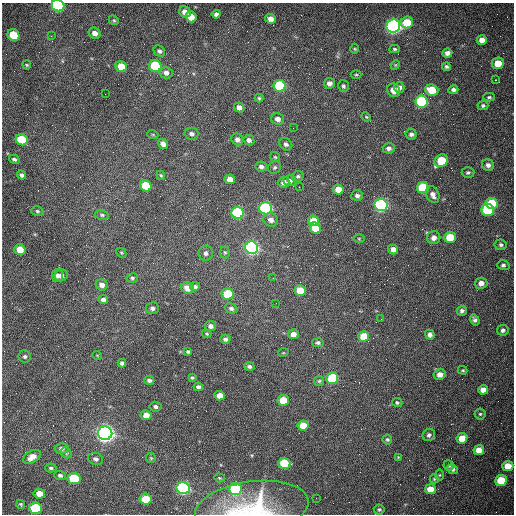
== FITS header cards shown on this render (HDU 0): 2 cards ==
NAXIS1  =                  512 /fastest changing axis
NAXIS2  =                  512 /next to fastest changing axis

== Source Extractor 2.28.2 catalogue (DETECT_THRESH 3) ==
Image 512 x 512 px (HDU 0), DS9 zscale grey, 1 PNG px = 1 image px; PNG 516 x 516 px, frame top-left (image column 1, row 512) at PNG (2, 3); each listed source drawn as its Kron ellipse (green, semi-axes under 4 px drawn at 4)
Background 1530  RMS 24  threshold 70.7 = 3 sigma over >= 5 px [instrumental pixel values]
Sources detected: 168; all 168 listed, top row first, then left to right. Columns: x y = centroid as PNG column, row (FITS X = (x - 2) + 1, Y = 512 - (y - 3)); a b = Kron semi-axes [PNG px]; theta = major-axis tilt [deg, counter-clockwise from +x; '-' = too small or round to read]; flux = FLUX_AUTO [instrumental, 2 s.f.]
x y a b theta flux
58 6 6 5 - 2.2e+05
185 12 6 5 - 1.0e+04
216 14 4 4 - 4.7e+03
191 17 5 5 - 2.2e+04
270 19 5 4 - 9.0e+03
114 20 5 4 - 2.0e+03
407 22 6 5 - 4.6e+04
393 26 7 6 - 7.2e+05
95 33 6 5 - 9.0e+03
13 35 6 5 - 4.5e+04
51 36 3 2 - 1.3e+03
482 40 5 5 - 1.1e+04
355 49 5 3 - 1.6e+03
395 49 5 4 - 2.5e+03
159 51 6 5 - 3.9e+03
447 53 5 4 - 6.6e+03
498 63 6 5 - 2.4e+04
27 65 4 4 - 1.8e+03
395 65 5 4 - 1.5e+03
121 66 6 5 - 2.6e+04
155 66 6 6 - 9.7e+04
446 67 4 4 - 3.0e+03
166 73 6 5 - 7.2e+03
356 75 5 3 - 2.0e+03
496 80 3 2 - 7.7e+03
329 83 5 5 - 7.5e+03
280 86 6 6 - 1.3e+05
343 86 6 5 - 3.1e+03
399 87 5 5 - 6.3e+03
393 90 7 6 - 1.1e+04
432 90 6 5 - 3.2e+04
453 90 5 4 - 5.2e+03
105 94 2 2 - 7.2e+02
489 97 6 4 1 2.7e+03
259 98 4 4 - 2.1e+03
422 102 6 6 - 2.0e+05
483 105 5 4 - 2.9e+03
239 107 5 4 - 7.7e+03
366 117 5 4 - 1.7e+03
278 119 7 5 -25 8.1e+03
293 128 2 2 - 6.9e+02
192 134 7 6 - 4.3e+03
411 134 5 5 - 4.9e+03
153 135 5 3 - 1.5e+03
237 139 6 5 - 5.7e+03
22 140 6 5 - 6.9e+04
249 140 5 5 - 5.8e+03
163 144 5 4 - 6.6e+03
286 144 7 5 -42 5.1e+03
389 148 6 5 - 5.5e+03
275 157 5 5 - 2.2e+03
14 159 6 4 -30 2.9e+03
441 161 7 5 38 6.0e+04
488 165 6 5 - 6.0e+03
261 166 6 5 - 5.0e+03
275 167 7 6 - 3.3e+03
468 173 6 5 - 3.2e+03
21 175 4 4 - 3.6e+03
161 175 5 3 - 1.9e+03
298 176 6 5 - 2.9e+03
230 179 5 5 - 1.1e+04
290 181 6 5 - 4.7e+03
284 182 6 5 - 7.4e+03
146 186 6 5 - 6.0e+04
299 187 2 2 - 1.1e+03
423 188 6 5 - 8.6e+04
338 190 5 5 - 1.9e+04
433 195 9 6 -68 7.4e+03
357 196 6 5 - 5.1e+03
491 203 6 5 - 7.2e+04
381 205 6 6 - 4.3e+05
266 208 6 6 - 2.6e+05
488 210 6 6 - 1.2e+05
37 211 6 4 -17 2.5e+03
238 213 6 6 - 2.0e+05
102 215 7 5 -10 2.7e+03
271 220 7 6 - 8.4e+03
313 221 5 5 - 2.7e+04
315 228 6 5 - 3.3e+04
450 237 6 5 - 4.8e+04
434 238 6 6 - 8.6e+03
359 239 6 4 0 1.8e+03
501 245 6 5 - 3.7e+03
252 248 6 6 - 5.5e+05
393 249 5 4 - 8.8e+03
20 250 5 5 - 2.2e+04
225 252 6 4 -87 2.3e+03
121 253 5 3 - 1.8e+03
206 253 7 7 - 6.0e+03
503 265 6 5 - 3.4e+03
61 275 6 6 - 5.4e+03
58 276 7 5 81 4.3e+03
132 278 6 4 11 2.9e+03
273 278 2 2 - 7.5e+02
481 283 6 5 - 1.0e+04
102 285 6 5 - 8.7e+03
195 287 5 4 - 4.5e+03
188 288 6 5 - 1.4e+04
300 290 5 5 - 3.2e+04
228 294 6 5 - 6.8e+04
103 300 5 4 - 6.1e+03
276 303 2 2 - 1.1e+03
152 308 6 6 - 5.1e+03
231 308 6 5 - 4.4e+03
462 311 5 5 - 4.2e+03
381 319 2 2 - 8.2e+02
475 320 6 4 -58 4.1e+03
210 326 5 5 - 6.0e+03
503 330 6 5 - 4.4e+03
207 334 5 4 - 1.8e+03
293 334 5 5 - 9.7e+03
430 335 5 4 - 5.6e+03
364 336 5 5 - 3.2e+04
225 339 5 4 - 4.6e+03
318 343 5 4 - 3.7e+03
188 352 4 3 - 2.8e+03
283 353 5 3 - 1.3e+03
97 355 5 3 - 1.2e+03
25 357 6 6 - 3.6e+03
122 363 4 4 - 4.7e+03
249 367 5 4 - 3.3e+03
463 370 5 3 - 1.9e+03
440 374 6 5 - 1.1e+04
192 378 4 3 - 2.1e+03
332 378 6 6 - 1.0e+05
149 380 5 4 - 4.3e+03
319 381 5 5 - 2.4e+03
198 387 4 4 - 4.3e+03
483 390 5 4 - 1.2e+04
220 396 5 5 - 1.4e+04
283 400 5 5 - 4.5e+04
397 403 5 4 - 2.3e+03
155 407 6 5 - 4.4e+03
480 414 5 5 - 2.5e+03
146 415 5 5 - 1.3e+04
303 425 5 5 - 2.4e+04
105 433 7 6 - 1.2e+06
429 435 6 6 - 4.0e+03
462 438 5 5 - 2.4e+04
387 439 5 5 - 2.9e+03
62 449 7 5 -1 5.7e+03
479 450 5 5 - 2.0e+04
66 453 6 5 - 2.6e+03
32 457 10 6 32 1.4e+04
398 457 4 4 - 1.4e+03
151 458 5 5 - 1.7e+03
96 459 7 6 - 4.7e+03
284 463 6 5 - 6.1e+04
449 465 5 5 - 3.1e+03
508 466 5 5 - 2.7e+04
51 468 5 4 - 2.9e+03
453 469 5 4 - 4.0e+03
60 475 6 4 -21 3.7e+03
440 475 5 3 - 1.7e+03
219 478 5 4 - 1.9e+03
74 479 6 5 - 7.7e+04
434 479 4 4 - 1.8e+03
501 480 6 5 - 5.1e+04
183 488 6 6 - 4.1e+05
235 489 6 6 - 1.5e+05
430 489 5 5 - 2.1e+04
39 494 6 5 - 1.6e+04
316 498 2 2 - 3.7e+03
146 499 6 5 - 4.2e+04
21 504 4 3 - 2.0e+03
36 508 6 5 - 1.1e+05
252 508 57 26 8 1.4e+05
379 509 5 5 - 2.8e+03
At the frame edge (FLAGS 8, measured only in part): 2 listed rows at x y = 58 6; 252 508